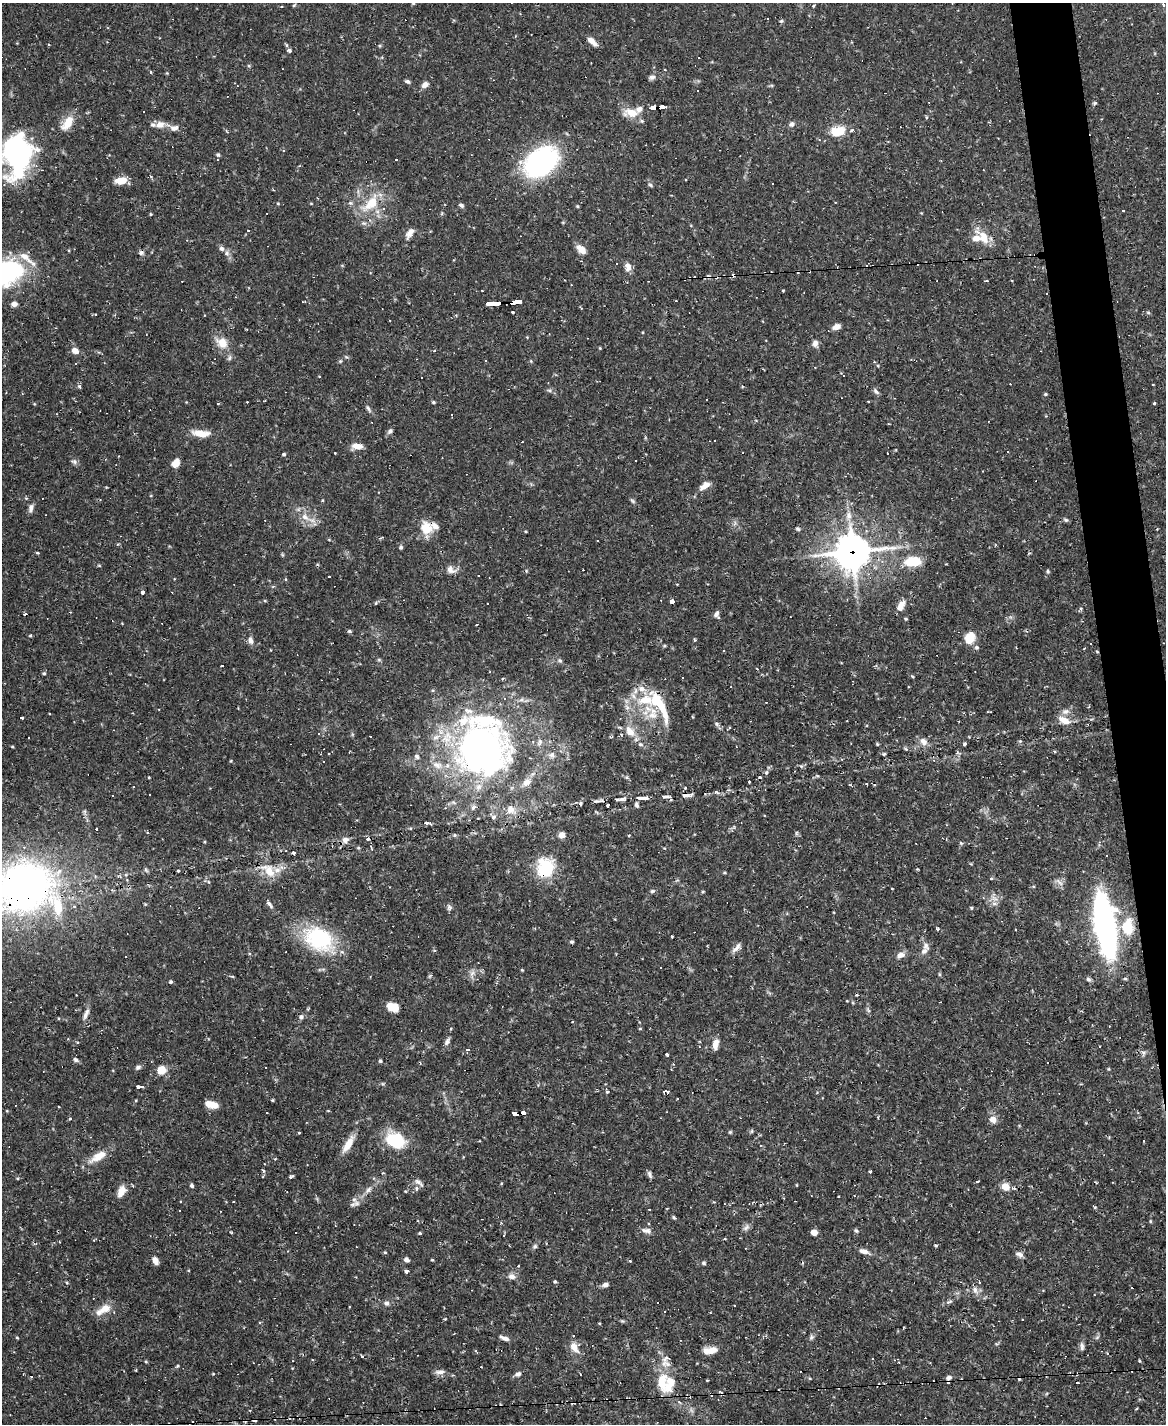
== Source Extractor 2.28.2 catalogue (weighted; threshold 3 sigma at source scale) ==
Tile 6 of 4 x 3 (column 2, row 2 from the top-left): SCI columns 1165-2328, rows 1660-3081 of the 4655 x 4634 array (HDU 1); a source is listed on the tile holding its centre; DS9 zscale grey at full resolution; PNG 1168 x 1426 px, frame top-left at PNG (2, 3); no overlay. Shown black and unused: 3% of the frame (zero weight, under 2 of 3 exposures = <1% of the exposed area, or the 3 px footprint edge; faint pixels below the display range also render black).
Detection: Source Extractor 2.28.2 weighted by HDU 2 'WHT'; one run over the whole footprint, this tile lists its part. Background 0.12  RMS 0.0033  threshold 0.0147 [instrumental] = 3 sigma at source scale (4.5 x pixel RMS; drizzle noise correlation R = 1.50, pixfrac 1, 0.05/0.05 arcsec/px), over >= 5 px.
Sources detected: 400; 1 inside a brighter object's white glare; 84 cosmic-ray / hot-pixel residue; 1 long thin detection or spike segment (spike, bleed or trail) — not listed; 26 inside a brighter listed object's ellipse — not listed separately; the other 288 listed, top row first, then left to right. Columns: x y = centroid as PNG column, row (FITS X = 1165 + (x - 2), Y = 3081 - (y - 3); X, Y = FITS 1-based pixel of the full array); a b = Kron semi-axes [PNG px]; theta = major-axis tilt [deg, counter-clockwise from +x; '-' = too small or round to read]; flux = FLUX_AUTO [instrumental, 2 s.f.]
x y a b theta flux
294 5 6 3 45 0.39
1163 5 3 3 - 0.86
813 6 4 3 - 0.34
781 21 5 5 - 0.47
592 41 12 5 -42 2.5
289 50 6 4 -14 0.76
665 70 3 2 - 0.23
151 72 3 3 - 0.49
652 77 9 6 16 0.98
407 81 6 4 -30 0.73
425 85 10 7 33 1.5
1095 103 5 5 - 0.47
662 107 7 3 7 39
654 108 6 4 4 23
631 113 21 11 -8 5
926 117 5 4 - 0.45
68 123 19 10 55 5.3
792 124 7 5 49 1
160 125 13 9 14 2.4
174 128 12 7 18 1.6
838 131 17 11 11 6.8
227 132 5 4 - 0.38
819 139 4 3 - 0.45
17 152 39 32 81 56
218 155 5 4 - 0.47
541 162 29 20 34 60
121 180 12 7 13 4.7
650 185 6 5 - 0.51
273 190 3 2 - 0.26
835 202 2 2 - 0.25
371 203 32 15 42 10
461 205 7 4 -32 0.73
577 206 4 4 - 0.34
1123 210 3 3 - 0.78
151 214 4 3 - 0.32
248 230 3 3 - 0.7
410 233 14 7 58 2
983 237 24 11 -56 5.7
581 249 14 8 -42 2.5
141 253 7 6 - 0.8
227 253 7 7 - 1.1
628 267 11 8 -86 2.2
4 272 40 24 12 53
182 281 2 2 - 0.2
987 281 3 3 - 0.51
783 290 4 3 - 0.28
516 302 9 4 6 42
495 303 14 4 4 81
14 304 8 6 2 1.2
512 312 3 2 - 0.9
1148 313 6 4 -66 0.49
836 327 10 6 22 2.3
527 337 4 4 - 0.26
222 343 17 13 -35 4.7
815 343 8 7 - 1.4
600 348 4 3 - 0.29
75 351 8 6 -35 2.3
434 351 4 3 - 0.37
76 363 3 3 - 0.48
843 376 3 2 - 0.22
79 386 6 5 - 0.53
549 390 6 4 -19 0.55
876 391 10 5 -44 0.8
6 392 3 2 - 0.2
22 393 3 2 - 0.31
1045 394 4 4 - 0.39
868 401 4 2 - 0.22
186 402 3 3 - 0.23
433 402 5 4 - 0.47
1154 403 3 3 - 0.45
368 409 10 4 -56 0.81
452 414 3 3 - 6.1
888 424 3 2 - 0.28
390 431 8 6 46 0.87
201 433 24 8 -4 4.4
357 446 14 7 -6 2.5
335 453 3 2 - 0.28
284 454 4 4 - 0.65
119 456 3 2 - 0.33
74 462 8 7 - 0.9
175 463 8 6 47 3.5
845 476 3 3 - 0.25
705 486 14 7 36 2.6
632 501 8 3 -45 0.55
31 508 11 6 80 1.2
849 515 11 8 89 2.2
305 517 16 8 -34 3.4
1066 520 7 5 -16 0.6
426 528 18 15 -75 6.1
798 529 6 5 - 0.58
526 532 4 3 - 0.29
381 537 6 2 19 0.34
401 547 5 5 - 0.6
852 552 14 12 7 500
37 553 4 3 - 0.38
913 561 20 11 1 8.4
99 565 5 3 - 0.32
451 570 14 9 -29 2.1
1048 571 5 4 - 0.4
142 592 4 3 - 26
673 601 4 3 - 17
375 603 4 3 - 0.56
901 606 15 8 58 2.8
1081 609 6 4 90 0.55
717 614 9 6 -79 1.1
24 615 3 3 - 18
906 619 4 4 - 0.37
349 631 6 4 -2 0.52
30 635 5 3 - 0.38
970 638 14 10 63 4.9
694 640 4 3 - 0.42
251 641 10 7 -68 1.4
976 647 6 6 - 0.67
1097 652 5 3 - 0.32
379 660 6 4 -19 0.41
560 661 7 6 - 0.71
222 665 3 3 - 5.7
44 673 5 5 - 0.43
912 676 4 3 - 0.45
505 699 3 3 - 2.5
645 700 35 18 -3 14
1065 711 11 7 17 1.6
21 717 3 3 - 2.7
1064 720 15 8 -23 3.5
716 724 7 5 -62 0.69
630 731 18 11 -57 4.2
923 741 11 9 -45 2.2
877 744 6 3 -72 0.35
964 744 4 3 - 0.57
12 746 5 3 - 0.32
482 749 61 55 -32 140
884 753 3 3 - 4.3
552 755 9 8 - 1.5
417 757 7 6 - 0.76
231 761 4 4 - 0.3
766 772 6 5 - 0.66
149 777 3 3 - 0.29
760 777 4 3 - 0.39
749 782 2 2 - 0.27
150 795 3 2 - 0.36
685 795 9 7 -1 1.6
645 798 8 6 -2 1.1
580 804 4 3 - 0.61
608 805 3 3 - 0.47
636 805 7 5 -68 0.71
511 810 14 11 -5 3.5
493 817 7 5 17 0.91
427 823 4 3 - 11
96 829 3 2 - 1
147 832 4 4 - 0.35
796 833 6 4 89 0.48
562 835 7 6 - 2.1
345 840 9 9 - 1.8
961 843 6 3 -44 0.4
916 844 2 2 - 0.21
664 848 5 3 - 0.27
1107 855 3 3 - 1.2
545 868 23 20 75 15
917 869 3 3 - 0.31
146 870 6 4 -19 0.5
269 870 26 13 -45 6.3
178 871 3 3 - 0.31
725 873 5 3 - 0.34
991 878 4 4 - 0.38
25 887 40 35 27 180
892 888 3 2 - 0.43
652 891 7 5 15 0.58
145 904 5 4 - 0.33
269 904 13 5 -49 1
994 904 9 4 0 0.92
57 906 31 16 -78 13
449 907 8 6 -90 0.84
971 907 4 3 - 0.45
1105 925 36 11 -80 190
1128 927 19 14 89 9.8
937 929 3 3 - 10
672 936 3 2 - 0.33
319 939 35 24 -31 27
572 942 4 4 - 0.52
926 946 12 9 -79 2
737 948 15 6 41 1.6
901 955 9 6 14 2
522 970 3 3 - 0.35
472 973 8 4 37 1
1088 979 7 5 -32 0.72
171 982 4 4 - 0.55
393 1007 12 8 -18 4.8
868 1010 7 4 -53 0.54
86 1014 17 6 68 1.6
301 1017 7 6 - 0.86
640 1029 5 3 - 0.28
447 1041 11 6 59 1.1
715 1044 14 7 83 2.3
1099 1046 3 2 - 0.47
467 1049 4 3 - 8.5
1143 1053 8 6 79 0.85
667 1055 3 3 - 0.74
75 1059 7 5 -44 0.71
380 1061 4 4 - 0.52
138 1067 7 5 39 0.83
1108 1069 5 3 - 0.3
161 1070 8 7 - 5.4
140 1087 4 3 - 17
607 1091 3 3 - 7.9
666 1092 7 4 -2 0.97
272 1100 3 3 - 0.35
211 1104 12 6 -13 5
515 1113 6 4 -9 24
524 1113 5 3 - 37
69 1119 3 3 - 0.49
993 1119 9 9 - 2.3
752 1131 5 5 - 0.44
730 1132 5 4 - 0.37
299 1133 3 3 - 0.54
395 1140 23 17 -31 14
348 1144 22 8 59 4.3
98 1156 28 10 31 5
263 1170 5 3 - 0.4
870 1171 3 3 - 0.53
650 1174 10 5 -68 0.85
291 1177 6 3 26 0.56
977 1181 4 2 - 0.29
419 1183 16 5 -40 1.2
502 1184 3 2 - 0.46
797 1185 4 3 - 0.23
192 1186 5 4 - 0.62
1006 1187 5 5 - 8
416 1188 7 5 -79 0.86
368 1190 11 6 49 1.4
121 1191 15 9 63 3
234 1202 3 3 - 0.65
714 1202 4 3 - 0.28
357 1203 9 8 - 1.5
1095 1207 5 3 - 0.32
674 1217 6 4 -66 0.44
1150 1221 5 3 - 0.32
746 1227 11 6 46 1.1
648 1231 12 7 -2 1.5
856 1231 7 4 -48 0.52
814 1232 5 4 - 3.5
420 1233 3 3 - 0.51
504 1235 3 3 - 0.27
725 1239 4 3 - 0.26
936 1245 4 4 - 0.4
535 1246 7 5 33 0.66
864 1251 14 6 -18 1.9
385 1252 4 4 - 0.36
1019 1254 10 6 -20 1.2
406 1260 6 5 - 1
432 1260 3 3 - 0.34
155 1261 7 5 -67 2.5
629 1261 3 3 - 2
704 1263 6 5 - 0.54
406 1271 4 4 - 0.97
512 1276 10 8 -17 1.6
554 1282 4 4 - 0.52
979 1283 3 3 - 1.7
605 1285 7 5 20 1.1
1132 1288 3 3 - 4.5
975 1290 10 7 -63 1.6
1043 1291 4 2 - 0.22
949 1302 10 4 18 0.8
386 1303 7 6 - 0.99
349 1307 3 2 - 0.3
105 1309 19 11 29 3.9
664 1311 3 3 - 0.41
1022 1319 2 2 - 0.33
811 1337 7 6 - 0.71
1097 1337 6 4 19 0.46
17 1338 4 3 - 0.31
504 1338 12 5 -19 1.4
1082 1346 12 5 -84 1
574 1347 15 8 -63 3.2
710 1350 16 7 8 3.4
362 1357 4 3 - 0.51
873 1358 3 3 - 0.35
894 1360 4 3 - 0.26
1139 1361 4 3 - 0.31
146 1362 5 3 - 0.31
177 1366 5 4 - 0.37
481 1367 3 2 - 0.23
440 1372 14 6 6 1.5
213 1374 4 3 - 0.24
518 1374 9 6 22 1
949 1377 7 5 13 0.93
662 1381 31 14 -85 8.8
1077 1383 3 3 - 2.8
679 1402 5 4 - 0.59
Overlapping masked pixels (flux is a lower limit): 16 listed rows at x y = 662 107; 654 108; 371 203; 516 302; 495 303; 426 528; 852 552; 1097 652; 923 741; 482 749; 685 795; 25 887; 57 906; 1105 925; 515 1113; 524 1113
Isophote crosses this tile's border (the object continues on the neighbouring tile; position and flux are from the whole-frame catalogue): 3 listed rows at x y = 17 152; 4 272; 25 887